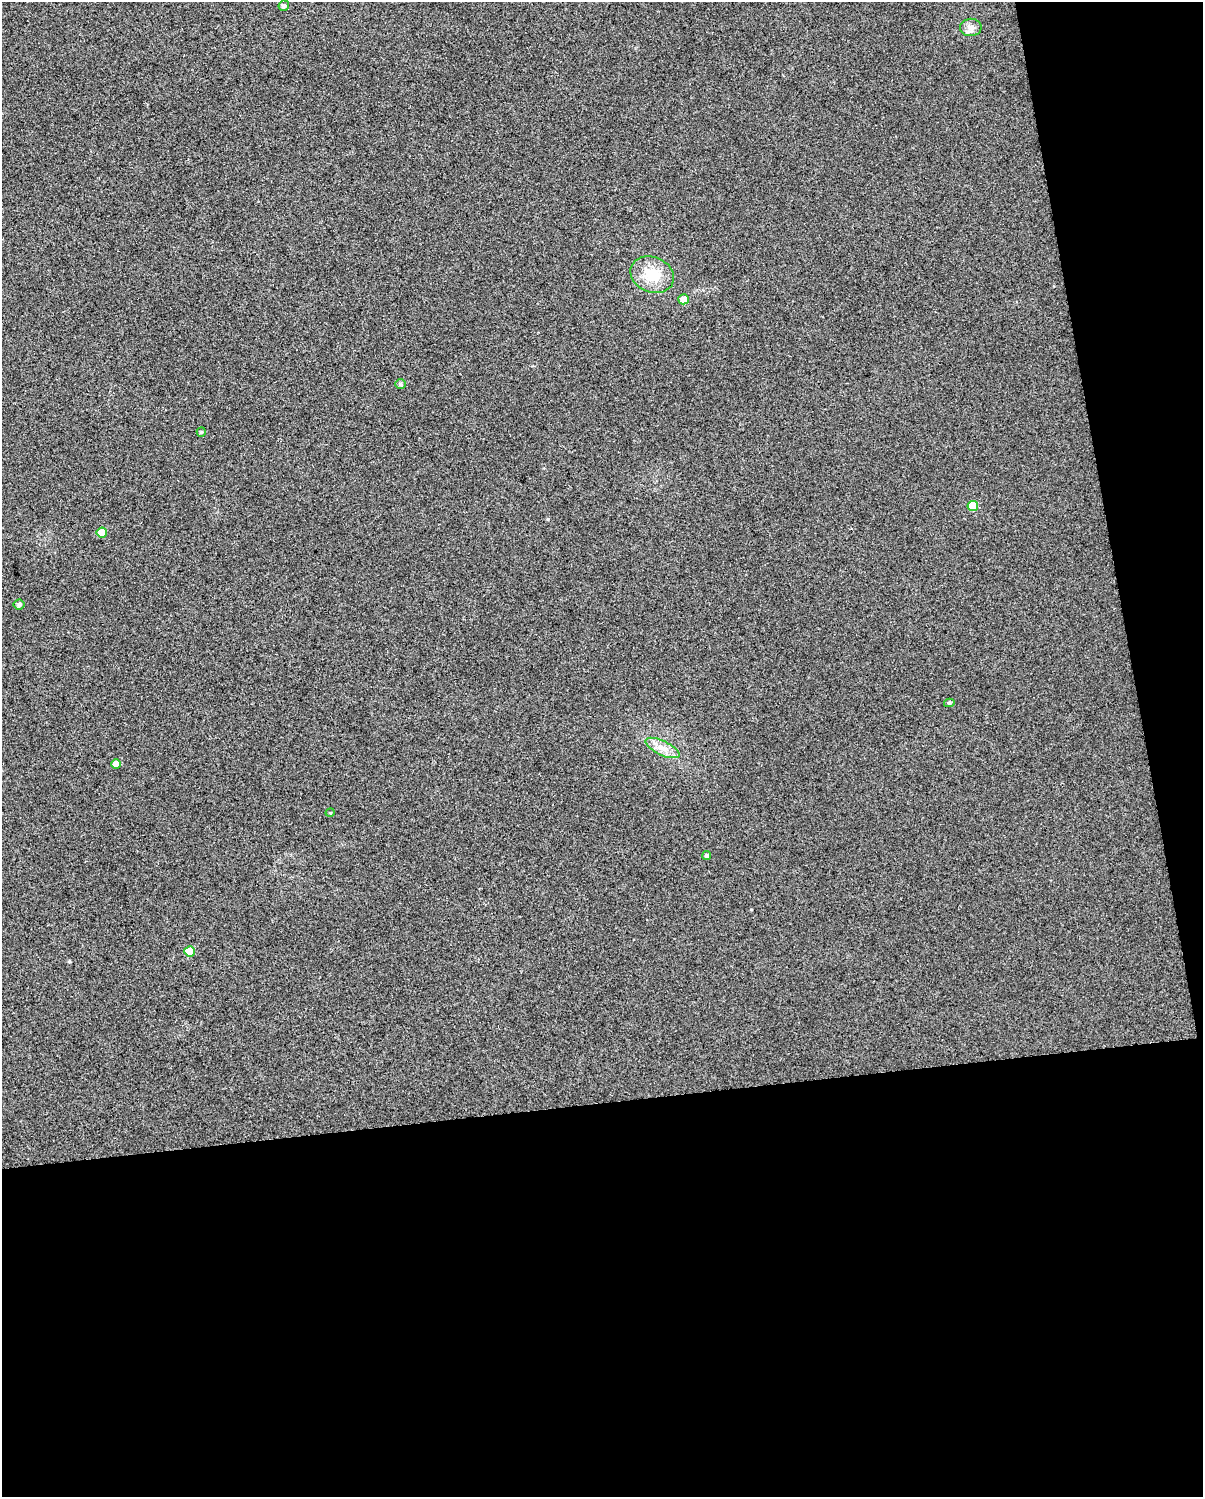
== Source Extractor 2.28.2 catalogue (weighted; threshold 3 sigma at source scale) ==
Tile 12 of 4 x 3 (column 4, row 3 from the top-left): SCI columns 3604-4804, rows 21-1515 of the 4804 x 4570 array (HDU 1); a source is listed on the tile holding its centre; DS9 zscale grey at full resolution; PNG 1205 x 1499 px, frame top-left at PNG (2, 2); each listed source drawn as its Kron ellipse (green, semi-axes under 4 px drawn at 4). Shown black and unused: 32% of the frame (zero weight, under 3 of 5 exposures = <1% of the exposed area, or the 3 px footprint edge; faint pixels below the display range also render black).
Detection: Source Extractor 2.28.2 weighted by HDU 2 'WHT'; one run over the whole footprint, this tile lists its part. Background 0.0255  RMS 0.035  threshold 0.156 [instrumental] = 3 sigma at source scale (4.5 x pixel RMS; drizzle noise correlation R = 1.50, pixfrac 1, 0.0396/0.0396 arcsec/px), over >= 5 px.
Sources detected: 15; all 15 listed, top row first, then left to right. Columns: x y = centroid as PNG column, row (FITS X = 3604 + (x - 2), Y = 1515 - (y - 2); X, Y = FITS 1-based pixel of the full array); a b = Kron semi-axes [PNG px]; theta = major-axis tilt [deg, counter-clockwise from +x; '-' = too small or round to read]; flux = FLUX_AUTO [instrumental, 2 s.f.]
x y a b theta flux
284 6 5 5 - 11
971 27 11 9 1 19
652 275 22 17 -21 95
684 299 5 5 - 38
401 384 5 5 - 5.6
201 432 5 4 - 4.3
973 506 5 5 - 110
102 533 5 5 - 62
19 604 5 5 - 9.5
949 703 5 4 - 5.6
662 748 19 7 -25 34
116 764 5 5 - 29
330 813 5 3 - 3
707 856 4 4 - 6.5
190 951 5 5 - 82
Unlisted compact peaks at least as high as the median listed source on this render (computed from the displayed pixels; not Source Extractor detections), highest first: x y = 548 519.